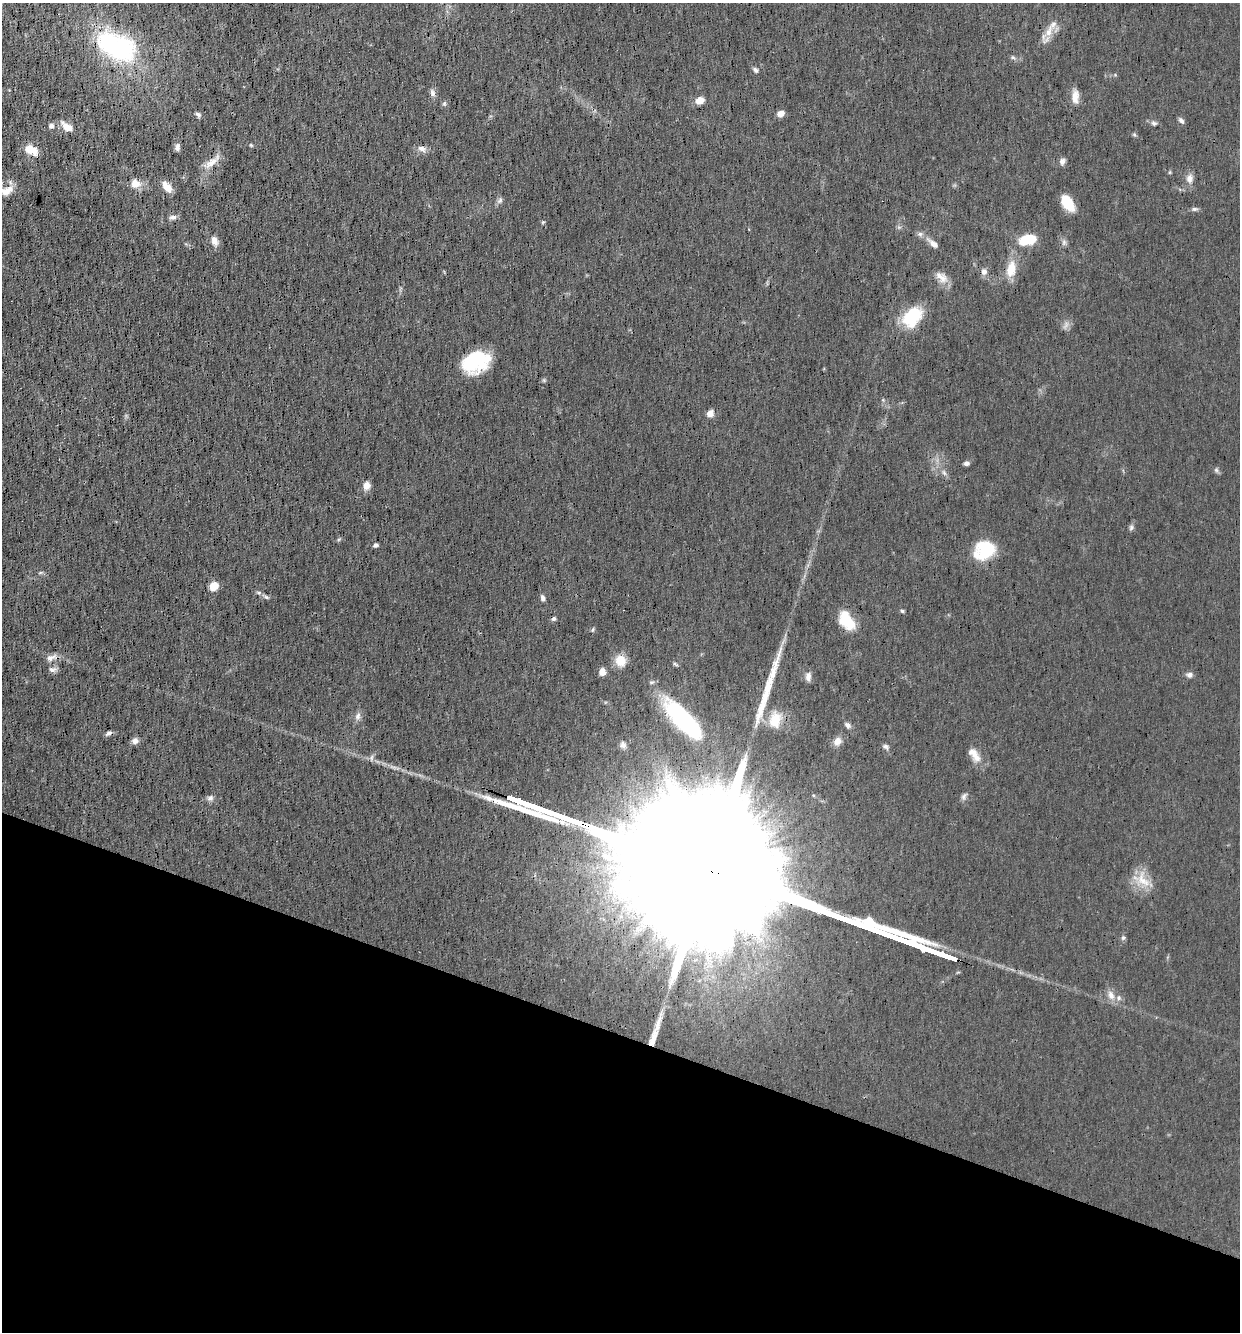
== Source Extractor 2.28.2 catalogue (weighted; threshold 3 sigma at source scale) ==
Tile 15 of 4 x 4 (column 3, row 4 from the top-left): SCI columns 2604-3841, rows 1-1330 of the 5334 x 5322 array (HDU 1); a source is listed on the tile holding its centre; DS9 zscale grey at full resolution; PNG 1242 x 1334 px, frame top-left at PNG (2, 3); no overlay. Shown black and unused: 22% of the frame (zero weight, under 3 of 4 exposures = <1% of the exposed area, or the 3 px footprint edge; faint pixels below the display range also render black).
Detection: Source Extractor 2.28.2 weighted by HDU 2 'WHT'; one run over the whole footprint, this tile lists its part. Background 0.0548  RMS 0.0052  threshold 0.0234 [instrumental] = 3 sigma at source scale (4.5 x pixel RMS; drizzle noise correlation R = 1.50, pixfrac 1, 0.05/0.05 arcsec/px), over >= 5 px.
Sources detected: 90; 1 too faint to see at this stretch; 2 inside a brighter object's white glare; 2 long thin detections or spike segments (spike, bleed or trail) — not listed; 4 inside a brighter listed object's ellipse — not listed separately; the other 81 listed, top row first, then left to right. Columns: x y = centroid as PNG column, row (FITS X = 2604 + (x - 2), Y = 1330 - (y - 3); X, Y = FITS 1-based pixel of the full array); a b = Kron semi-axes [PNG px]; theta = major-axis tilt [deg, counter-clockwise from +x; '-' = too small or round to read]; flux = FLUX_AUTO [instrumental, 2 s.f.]
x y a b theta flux
1049 31 21 9 72 6.3
119 49 24 20 -21 71
1013 57 7 4 -2 0.91
756 70 7 5 -47 1.4
433 93 11 6 -85 1.9
1075 97 17 8 90 4.9
700 100 8 6 18 5.6
444 103 7 5 69 0.97
780 113 8 6 23 3.4
198 114 8 5 -32 1.3
1181 121 8 6 -50 1.6
1154 123 8 6 -6 1.4
51 126 7 6 - 1.8
67 127 14 7 -38 5.3
1134 135 6 5 - 0.77
251 145 5 4 - 0.61
177 147 8 6 80 1.9
421 149 13 7 -26 2.5
31 150 14 9 -24 8.4
1062 161 9 7 75 1.9
212 162 26 8 39 5.8
1170 172 6 4 71 0.57
1189 178 12 9 81 3.4
135 183 12 11 - 4.9
167 187 14 7 -51 5
7 190 19 10 26 5.6
500 200 10 6 61 1.6
1067 203 16 9 -57 14
1195 209 9 5 6 1.2
173 217 10 6 5 1.9
543 222 5 4 - 0.59
1027 240 22 11 12 13
215 241 13 8 -72 3.3
1064 242 8 6 -89 1.5
933 243 18 7 -39 3.4
1011 269 22 12 78 9.4
984 272 8 7 - 2.3
941 277 19 11 -42 5
912 317 25 17 47 22
475 362 27 18 21 33
544 380 5 5 - 0.71
710 413 8 7 - 3.2
966 463 7 6 - 1.4
1216 470 7 5 -46 1.1
944 473 9 6 -63 1.6
367 485 10 9 - 3.2
1131 527 8 5 71 1.2
376 545 5 4 - 1.2
984 554 26 19 -11 16
40 573 6 4 19 0.69
214 586 8 7 - 7.7
266 597 9 4 -27 1.2
543 598 8 5 -77 1.6
902 611 5 4 - 0.78
554 619 6 5 - 1.1
847 621 21 12 -54 16
593 630 7 4 71 0.73
51 658 14 7 21 3.1
621 660 11 11 - 8.9
675 664 8 4 -36 0.84
52 670 11 7 -4 1.8
602 672 7 6 - 4.2
1190 675 8 6 7 1.9
808 677 12 7 84 2.6
358 716 10 7 64 2.2
683 719 56 18 -47 61
775 720 22 15 75 10
847 725 9 6 -36 1.9
109 733 8 5 32 1.3
135 741 7 7 - 2.7
837 741 10 9 - 3.9
623 745 9 8 - 2.2
886 746 8 6 -54 1.5
976 758 14 11 -51 4.8
964 796 10 6 69 1.6
210 798 9 7 29 1.8
575 821 16 3 -17 1100
1143 880 27 13 -56 10
1123 938 7 5 68 1
1111 995 14 9 -67 3.8
655 1033 47 6 72 11
Overlapping masked pixels (flux is a lower limit): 2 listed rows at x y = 575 821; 655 1033
Isophote crosses this tile's border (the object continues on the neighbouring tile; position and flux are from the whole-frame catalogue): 1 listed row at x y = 7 190